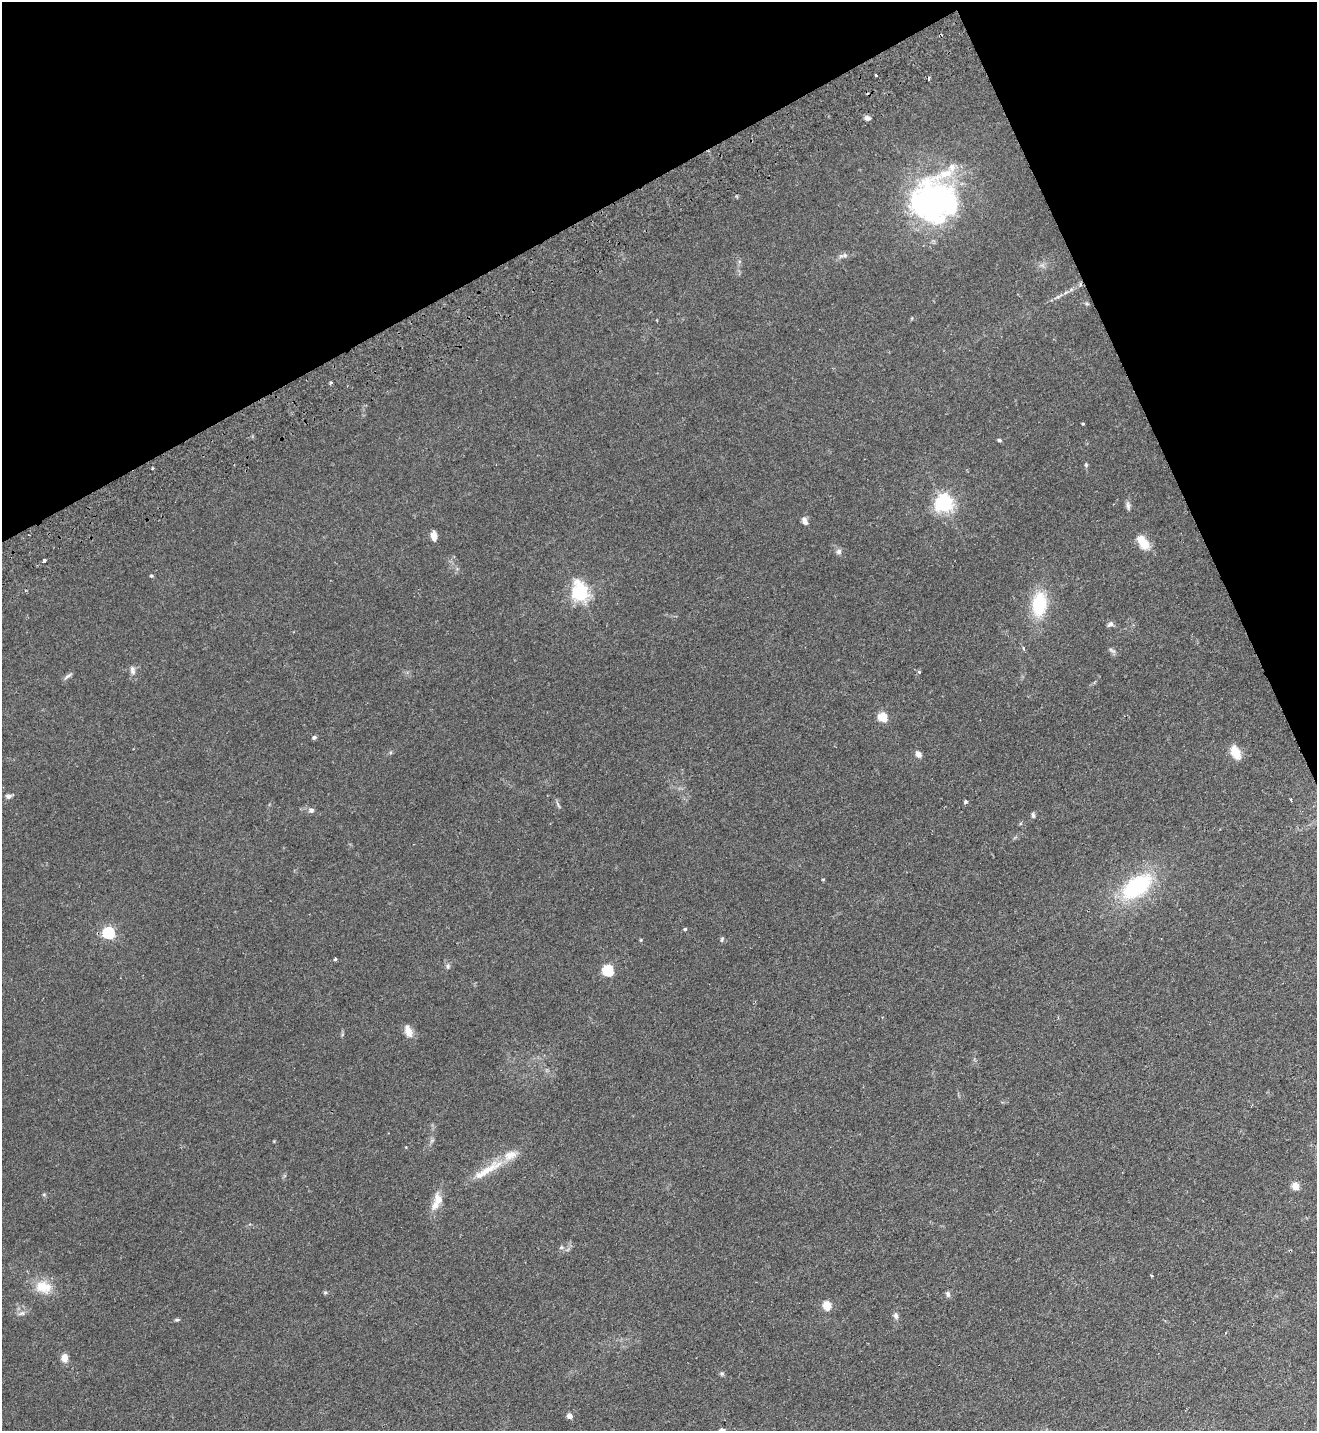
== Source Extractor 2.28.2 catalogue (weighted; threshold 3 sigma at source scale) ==
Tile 3 of 4 x 4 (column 3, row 1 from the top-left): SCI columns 2815-4129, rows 4339-5767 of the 5763 x 5819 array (HDU 1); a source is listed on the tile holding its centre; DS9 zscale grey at full resolution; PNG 1319 x 1433 px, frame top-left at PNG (2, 2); no overlay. Shown black and unused: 22% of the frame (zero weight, under 2 of 3 exposures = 3% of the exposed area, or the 3 px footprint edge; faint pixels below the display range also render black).
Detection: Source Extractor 2.28.2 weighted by HDU 2 'WHT'; one run over the whole footprint, this tile lists its part. Background 0.0836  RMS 0.0085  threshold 0.0382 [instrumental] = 3 sigma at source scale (4.5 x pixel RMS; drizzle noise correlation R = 1.50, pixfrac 1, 0.05/0.05 arcsec/px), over >= 5 px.
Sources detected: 70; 2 cosmic-ray / hot-pixel residue — not listed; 2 inside a brighter listed object's ellipse — not listed separately; the other 66 listed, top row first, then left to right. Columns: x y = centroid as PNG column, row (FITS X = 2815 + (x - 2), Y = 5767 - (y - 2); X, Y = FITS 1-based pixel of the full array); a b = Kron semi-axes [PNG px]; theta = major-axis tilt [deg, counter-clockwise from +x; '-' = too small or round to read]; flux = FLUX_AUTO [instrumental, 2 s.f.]
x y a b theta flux
876 75 3 3 - 1.8
867 118 7 6 - 3
933 200 55 48 50 220
845 255 7 6 - 2.3
1080 284 6 3 71 1.2
1066 292 6 4 20 1.5
1058 296 6 4 20 1.5
1087 304 6 4 -18 1.1
331 383 3 3 - 1.8
1083 424 3 3 - 0.97
999 440 5 4 - 1.6
1086 465 6 5 - 1.1
152 468 3 2 - 1.1
944 503 7 6 - 380
1128 506 12 5 -86 2.6
805 521 9 6 -63 4.2
434 536 10 6 -82 5.7
1143 542 18 10 -53 14
839 552 8 7 - 2.5
44 561 3 3 - 3
151 576 4 4 - 1.2
580 592 7 6 - 300
1039 604 28 16 85 40
1110 624 8 6 21 2.4
1023 648 5 3 - 0.86
1112 650 11 4 -32 2
132 670 13 7 -76 3.5
919 672 4 4 - 1.1
68 676 13 4 36 2.3
883 717 5 5 - 35
314 737 5 4 - 2
1235 752 15 9 -65 14
918 754 6 5 - 5.7
8 796 7 5 9 2.7
1291 800 3 2 - 0.81
965 802 5 4 - 1.9
558 805 12 3 -62 1.6
311 810 7 7 - 2.7
1033 815 7 4 -82 1.6
823 879 4 3 - 0.64
1137 887 32 18 36 82
685 929 4 4 - 0.97
109 933 6 5 - 100
722 939 7 4 72 1.2
641 940 5 3 - 0.77
335 959 3 3 - 2.4
448 966 7 5 78 1.8
608 970 6 5 - 78
408 1031 18 9 -68 6.8
432 1140 7 4 19 1.3
487 1170 54 10 30 23
1296 1186 5 5 - 22
435 1205 17 10 63 8.2
561 1247 6 5 - 1.5
1151 1275 4 3 - 0.8
43 1287 24 16 -11 18
325 1293 6 5 - 1.2
948 1294 8 6 -72 2.2
827 1305 5 5 - 35
21 1313 10 6 17 2.9
896 1316 9 6 -72 3
177 1320 6 4 7 1.2
64 1358 10 8 -90 6.4
722 1374 6 5 - 1.3
570 1416 4 4 - 7.7
722 1430 8 6 16 3
Overlapping masked pixels (flux is a lower limit): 1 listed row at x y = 1080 284
Isophote crosses this tile's border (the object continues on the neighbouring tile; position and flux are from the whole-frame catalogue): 1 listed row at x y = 722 1430